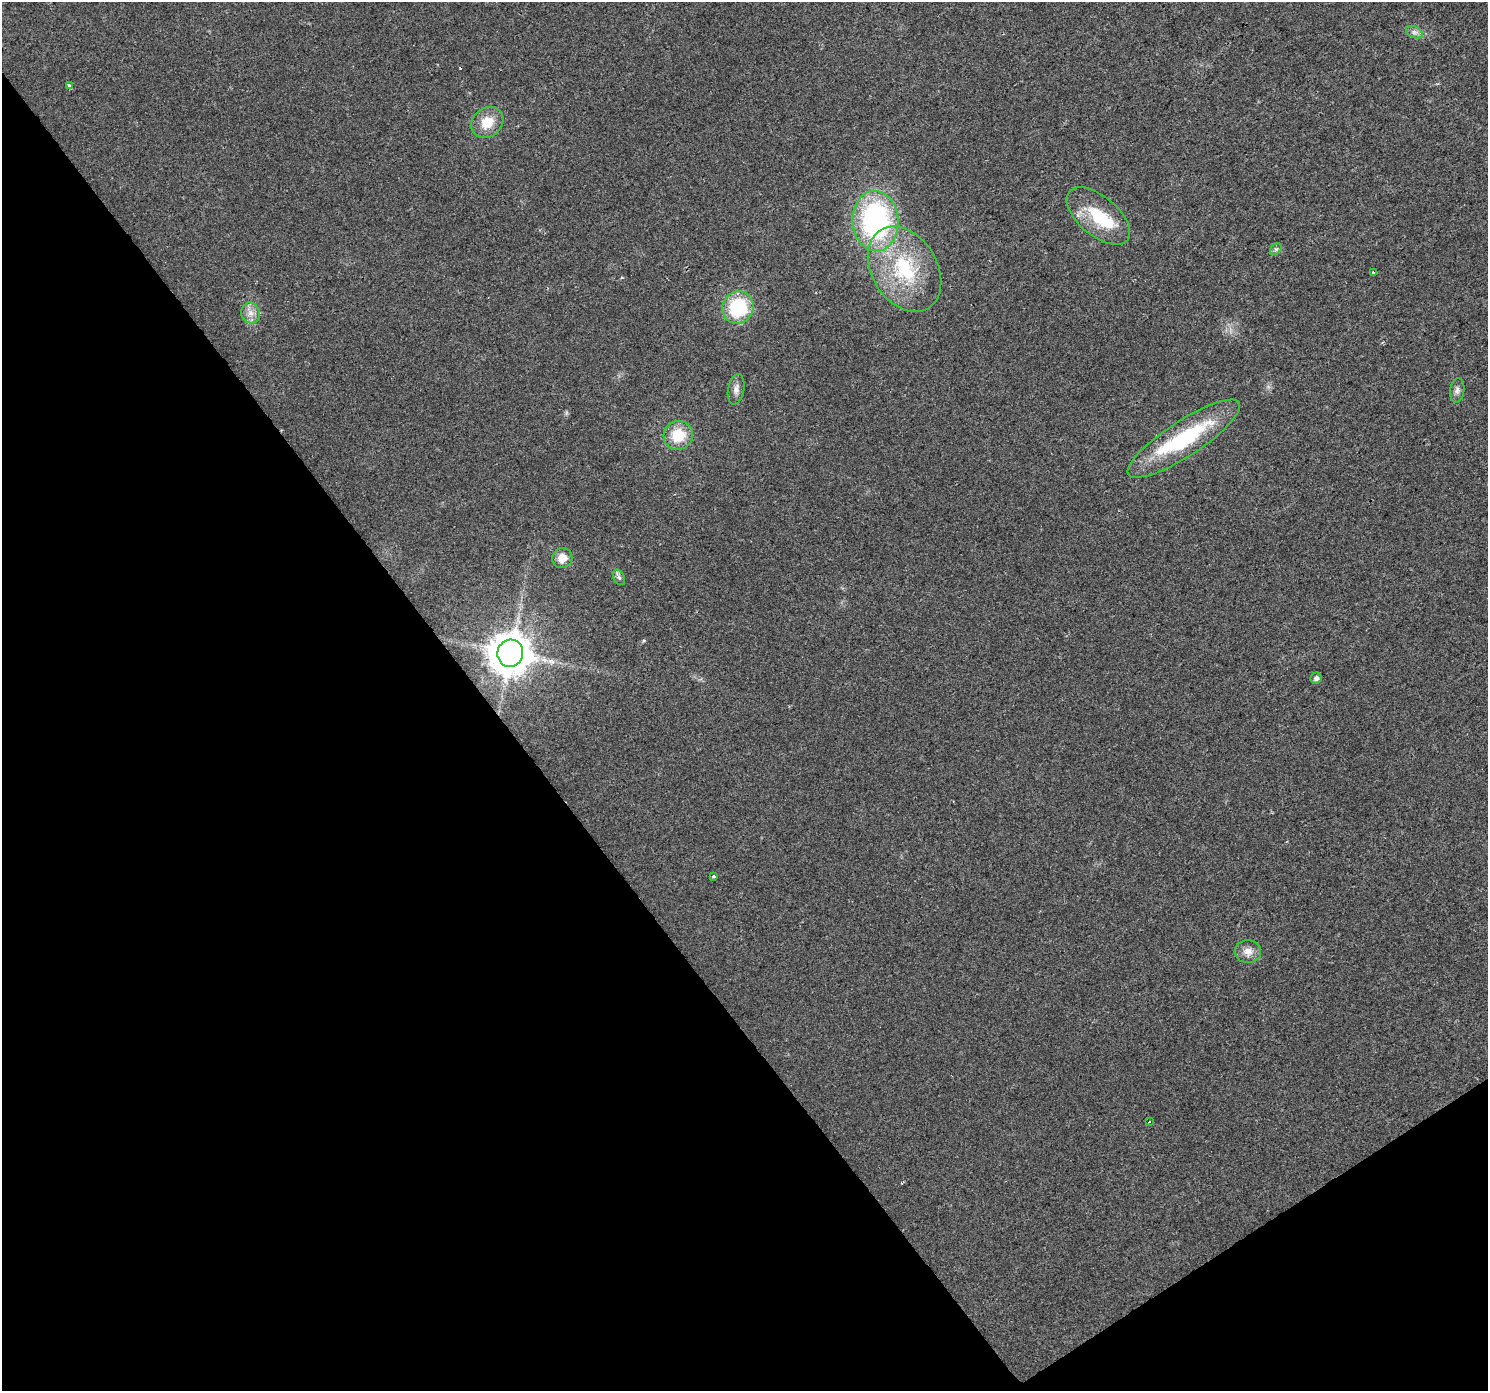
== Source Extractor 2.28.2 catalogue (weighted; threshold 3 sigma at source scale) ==
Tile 14 of 4 x 4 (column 2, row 4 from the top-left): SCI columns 1490-2975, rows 196-1584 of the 5949 x 5878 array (HDU 1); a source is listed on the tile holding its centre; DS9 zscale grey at full resolution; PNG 1490 x 1393 px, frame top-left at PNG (2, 2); each listed source drawn as its Kron ellipse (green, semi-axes under 4 px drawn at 4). Shown black and unused: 36% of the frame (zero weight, under 2 of 3 exposures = <1% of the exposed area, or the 3 px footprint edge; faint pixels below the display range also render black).
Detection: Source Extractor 2.28.2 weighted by HDU 2 'WHT'; one run over the whole footprint, this tile lists its part. Background 0.0246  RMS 0.0053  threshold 0.0237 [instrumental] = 3 sigma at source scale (4.5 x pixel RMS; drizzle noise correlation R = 1.50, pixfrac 1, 0.0396/0.0396 arcsec/px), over >= 5 px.
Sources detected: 24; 1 inside a brighter object's white glare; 1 cosmic-ray / hot-pixel residue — neither listed nor drawn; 1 inside a brighter listed object's ellipse — not listed separately; the other 21 listed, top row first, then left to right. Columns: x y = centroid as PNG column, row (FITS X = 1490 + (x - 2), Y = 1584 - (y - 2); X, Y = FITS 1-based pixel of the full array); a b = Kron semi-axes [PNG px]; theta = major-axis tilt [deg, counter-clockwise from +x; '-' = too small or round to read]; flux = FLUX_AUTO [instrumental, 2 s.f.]
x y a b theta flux
1414 32 9 5 -24 1.9
69 86 4 3 - 1.3
487 122 17 14 41 11
1098 216 38 19 -40 24
875 221 30 23 -87 100
1276 249 6 5 - 1.1
905 269 46 32 -58 49
1374 272 3 3 - 2.5
738 307 16 15 - 34
251 313 10 9 - 3.9
736 389 15 8 79 3.1
1457 390 12 7 83 2.3
678 435 14 14 - 15
1184 439 66 17 33 51
562 558 10 10 - 6.3
619 577 8 5 -61 1.2
510 653 13 13 - 1400
1316 678 6 5 - 1.6
714 876 3 3 - 11
1248 952 13 11 -2 4.7
1149 1122 3 2 - 0.4